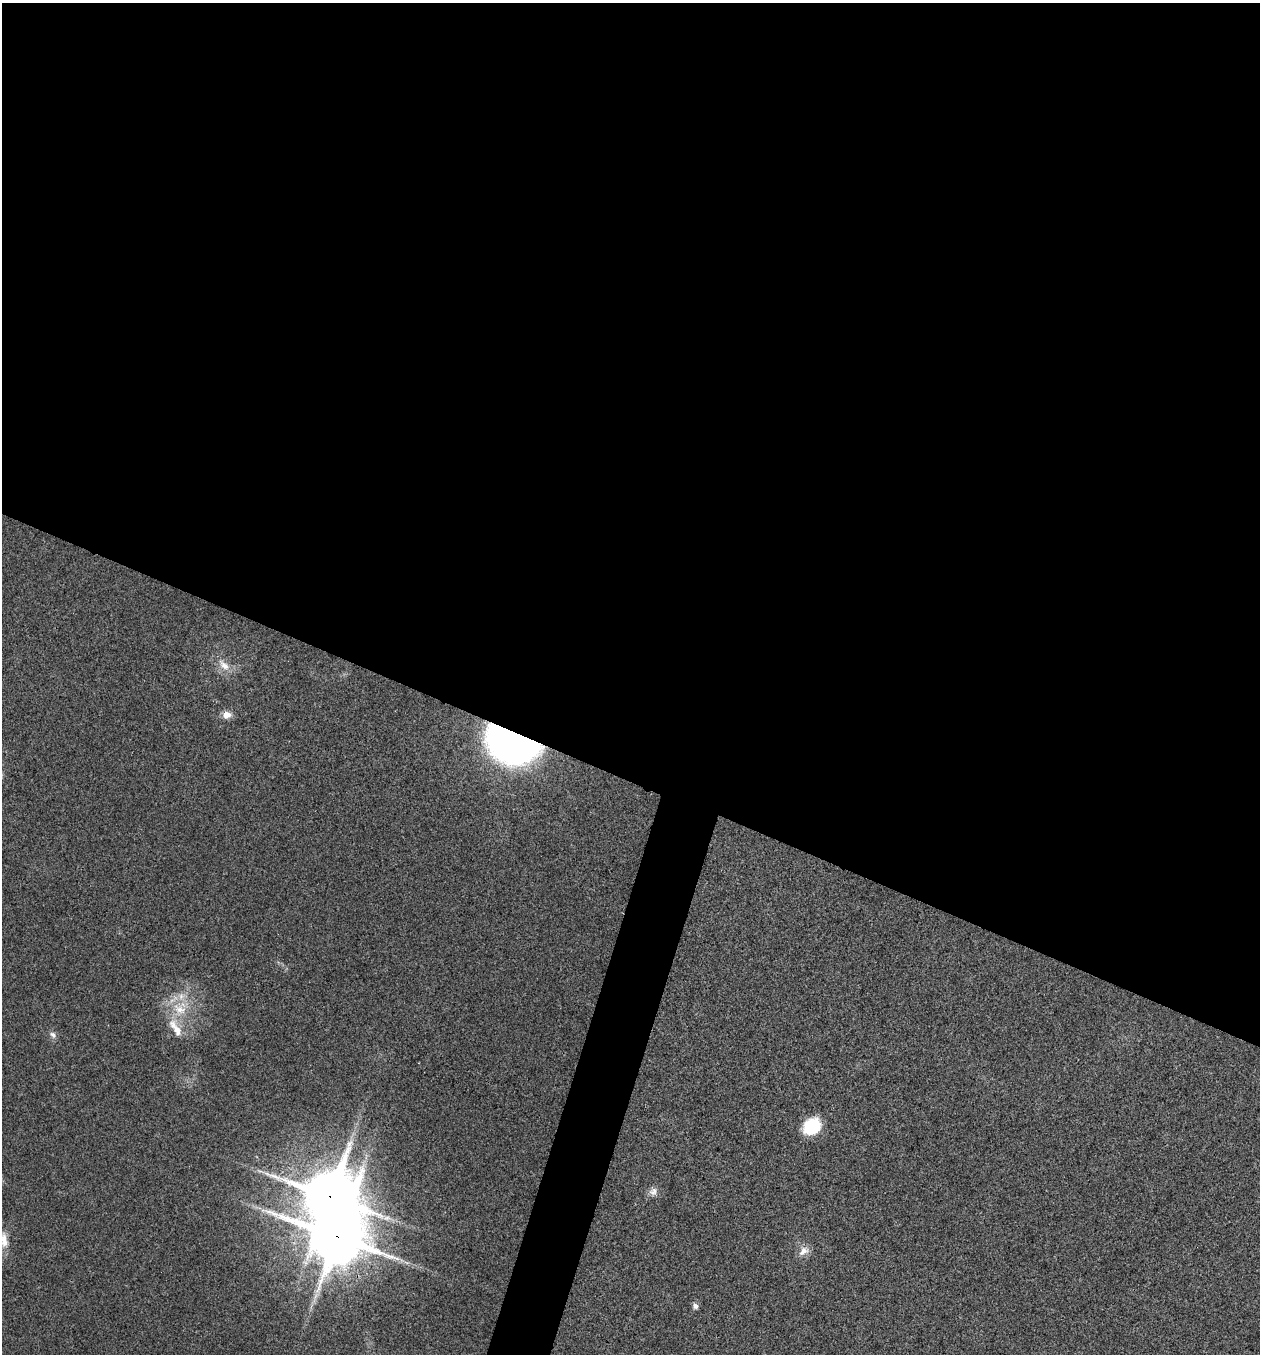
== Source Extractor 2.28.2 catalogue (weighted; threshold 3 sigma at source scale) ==
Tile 3 of 4 x 4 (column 3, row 1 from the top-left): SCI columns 2650-3907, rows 4063-5414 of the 5430 x 5416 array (HDU 1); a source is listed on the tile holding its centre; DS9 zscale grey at full resolution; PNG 1262 x 1356 px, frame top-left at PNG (2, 3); no overlay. Shown black and unused: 60% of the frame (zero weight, under 3 of 4 exposures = <1% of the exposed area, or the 3 px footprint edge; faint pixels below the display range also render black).
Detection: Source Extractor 2.28.2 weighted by HDU 2 'WHT'; one run over the whole footprint, this tile lists its part. Background 0.0236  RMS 0.0054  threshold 0.0242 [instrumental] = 3 sigma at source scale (4.5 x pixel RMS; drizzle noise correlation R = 1.50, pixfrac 1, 0.05/0.05 arcsec/px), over >= 5 px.
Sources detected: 15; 2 inside a brighter listed object's ellipse — not listed separately; the other 13 listed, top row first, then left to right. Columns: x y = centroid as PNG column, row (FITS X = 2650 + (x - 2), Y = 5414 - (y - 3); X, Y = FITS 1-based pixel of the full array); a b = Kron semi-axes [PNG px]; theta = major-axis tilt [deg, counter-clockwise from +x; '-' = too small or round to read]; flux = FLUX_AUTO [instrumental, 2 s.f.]
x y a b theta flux
224 665 20 10 -41 6.9
227 715 10 8 12 4.7
512 743 40 26 -20 310
179 1009 22 18 -49 18
53 1035 11 7 -40 2.3
812 1126 14 11 38 33
653 1191 12 10 32 3.5
330 1196 23 18 35 2200
337 1236 21 18 48 2900
4 1240 23 11 -85 7.3
804 1251 15 10 34 4.7
406 1263 9 4 -19 1.4
695 1306 8 7 - 2
Overlapping masked pixels (flux is a lower limit): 3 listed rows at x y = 512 743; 330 1196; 337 1236
Isophote crosses this tile's border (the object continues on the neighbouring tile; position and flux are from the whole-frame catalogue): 1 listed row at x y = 4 1240